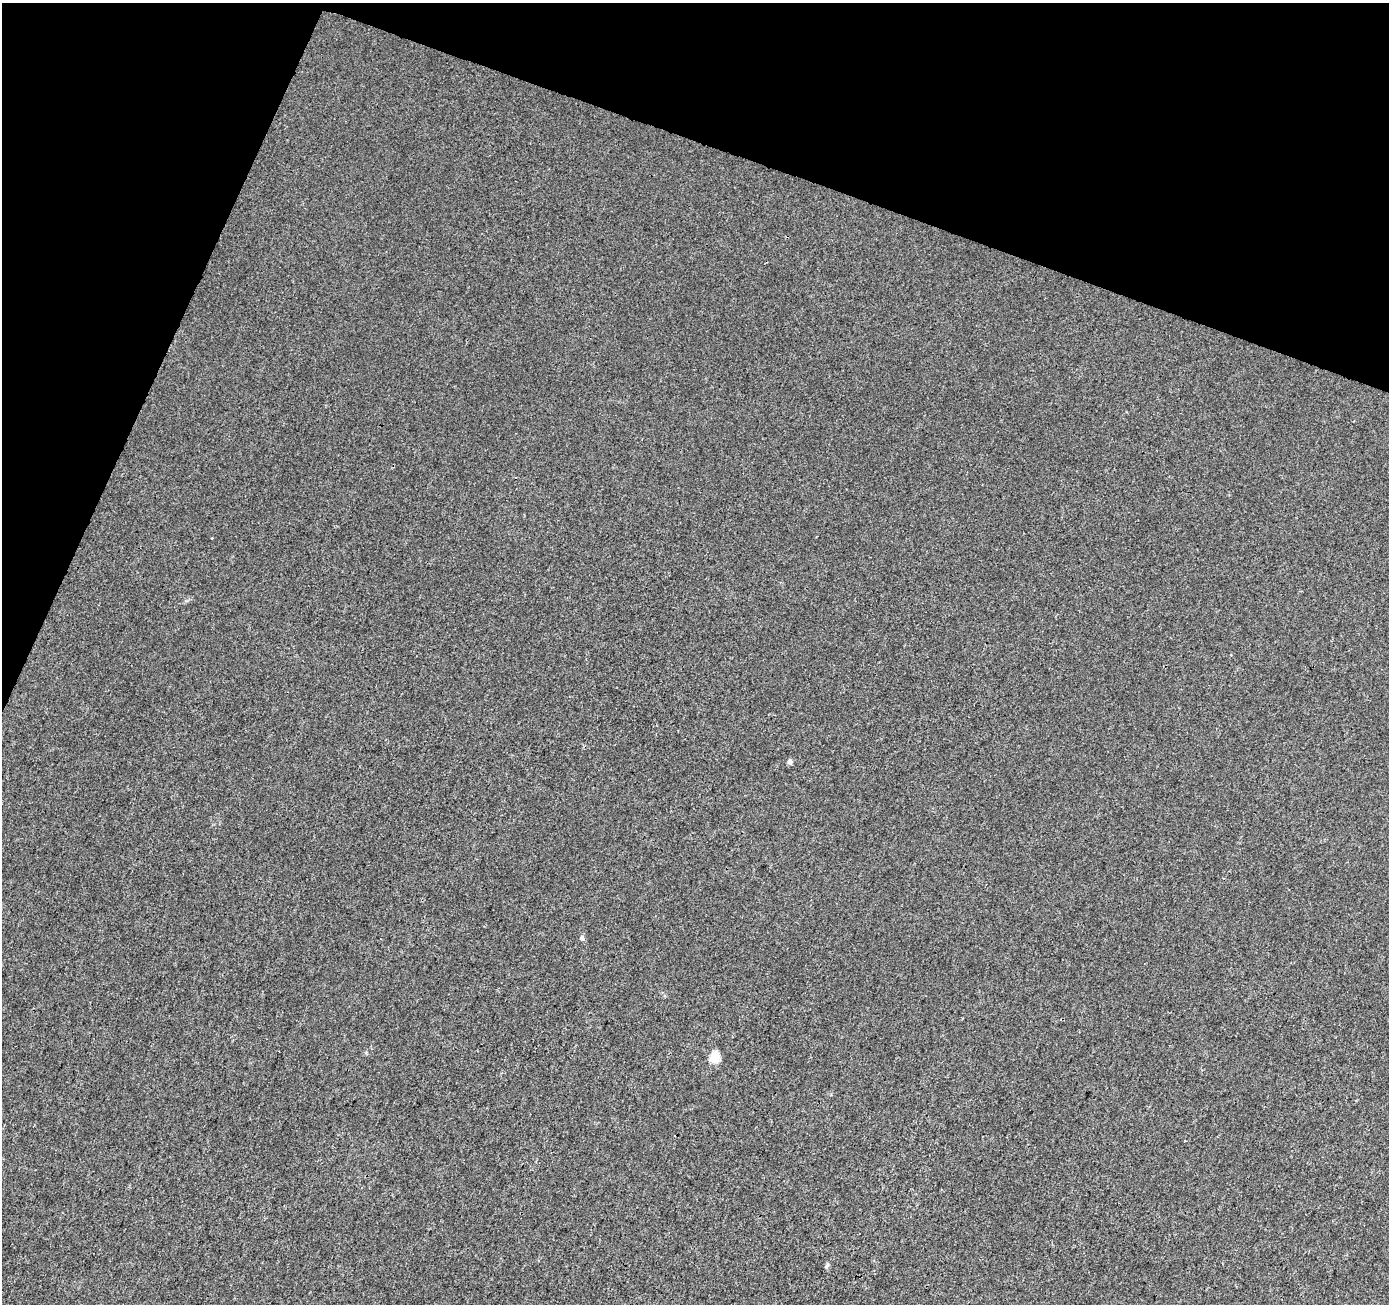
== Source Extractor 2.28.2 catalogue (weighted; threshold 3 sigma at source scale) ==
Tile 2 of 4 x 4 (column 2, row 1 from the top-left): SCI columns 1395-2781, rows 4115-5416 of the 5565 x 5694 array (HDU 1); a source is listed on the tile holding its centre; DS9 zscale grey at full resolution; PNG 1391 x 1306 px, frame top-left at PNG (2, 3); no overlay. Shown black and unused: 18% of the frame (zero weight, under 3 of 4 exposures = <1% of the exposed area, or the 3 px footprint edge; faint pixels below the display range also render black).
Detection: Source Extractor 2.28.2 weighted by HDU 2 'WHT'; one run over the whole footprint, this tile lists its part. Background 0.00203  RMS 0.0032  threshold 0.0146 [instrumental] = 3 sigma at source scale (4.5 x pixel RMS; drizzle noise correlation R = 1.50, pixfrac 1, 0.0396/0.0396 arcsec/px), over >= 5 px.
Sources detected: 5; all 5 listed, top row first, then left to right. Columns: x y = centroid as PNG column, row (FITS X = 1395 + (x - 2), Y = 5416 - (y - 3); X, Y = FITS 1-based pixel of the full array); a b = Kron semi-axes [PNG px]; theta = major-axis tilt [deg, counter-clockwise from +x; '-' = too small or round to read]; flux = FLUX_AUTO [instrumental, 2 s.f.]
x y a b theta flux
790 761 6 5 - 1.1
582 938 6 5 - 1.1
715 1057 6 5 - 16
1185 1140 3 2 - 0.3
827 1265 7 5 57 0.64